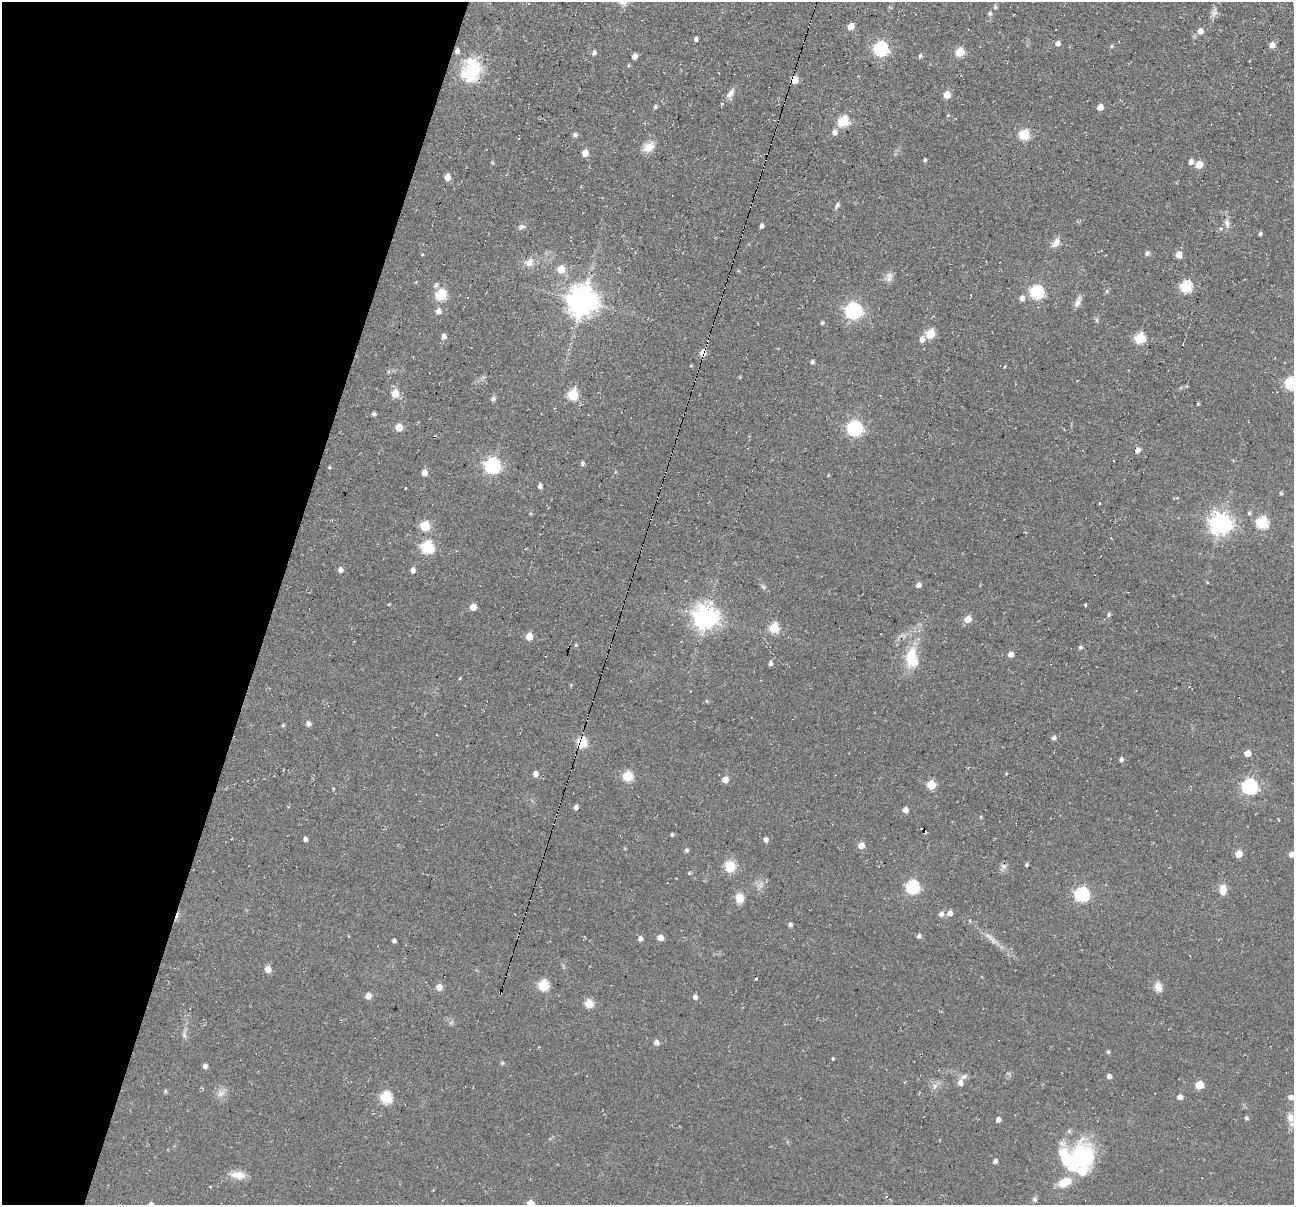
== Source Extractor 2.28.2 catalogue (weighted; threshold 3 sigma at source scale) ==
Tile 9 of 4 x 4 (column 1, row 3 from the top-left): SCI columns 7-1298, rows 1366-2568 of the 5174 x 5222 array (HDU 1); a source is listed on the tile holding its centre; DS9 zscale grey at full resolution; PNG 1296 x 1207 px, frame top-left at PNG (2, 2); no overlay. Shown black and unused: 21% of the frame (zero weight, under 2 of 3 exposures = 2% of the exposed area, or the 3 px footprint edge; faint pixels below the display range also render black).
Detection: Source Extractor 2.28.2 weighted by HDU 2 'WHT'; one run over the whole footprint, this tile lists its part. Background 0.0471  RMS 0.008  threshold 0.0362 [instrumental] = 3 sigma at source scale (4.5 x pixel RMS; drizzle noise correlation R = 1.50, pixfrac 1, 0.05/0.05 arcsec/px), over >= 5 px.
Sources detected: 179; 1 too faint to see at this stretch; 1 inside a brighter object's white glare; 4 cosmic-ray / hot-pixel residue — not listed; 6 inside a brighter listed object's ellipse — not listed separately; the other 167 listed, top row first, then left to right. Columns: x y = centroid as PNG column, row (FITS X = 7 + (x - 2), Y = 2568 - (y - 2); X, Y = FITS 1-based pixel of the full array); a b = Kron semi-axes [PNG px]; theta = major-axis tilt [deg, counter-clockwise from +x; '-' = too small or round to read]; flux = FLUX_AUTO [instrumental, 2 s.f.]
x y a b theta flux
995 7 6 5 - 1.8
1214 12 16 8 76 4.4
989 13 5 5 - 1.9
851 26 5 5 - 10
1200 31 6 6 - 5.9
696 39 4 4 - 1.7
1057 43 5 4 - 4
1272 45 5 5 - 5.9
1112 46 5 4 - 1.2
881 49 7 6 - 150
960 52 5 5 - 29
594 53 6 4 62 3
634 56 5 4 - 5.8
920 56 5 5 - 1.7
471 70 30 22 73 43
794 80 5 5 - 17
730 94 15 7 62 4.9
947 95 5 5 - 14
655 107 5 4 - 1.5
1100 107 5 4 - 7.5
948 115 4 4 - 0.93
843 121 6 5 - 61
834 132 7 6 - 3.9
575 135 6 5 - 2.4
1024 135 6 5 - 56
648 147 16 11 30 9.3
585 153 5 5 - 10
925 160 4 3 - 1.3
492 162 6 3 -20 0.77
1191 162 7 5 79 3.2
1199 165 5 5 - 15
447 177 5 5 - 7.6
837 205 6 5 - 1.9
1227 223 13 7 -77 4.3
761 226 5 4 - 2.1
521 227 9 7 19 2.7
1221 228 3 3 - 4.7
1260 234 4 3 - 1.6
1056 243 11 7 58 6.8
1147 253 7 5 44 1.6
422 254 3 3 - 4.6
1179 255 6 6 - 8.5
529 262 14 10 53 6.8
561 269 6 5 - 17
889 277 14 9 88 4.5
436 285 7 6 - 2.7
1186 287 6 5 - 75
1107 291 6 4 48 1.2
1037 292 6 6 - 120
441 295 6 5 - 55
1022 298 6 5 - 4.1
582 301 9 9 - 1300
1078 302 15 6 67 4.3
438 311 6 5 - 4.2
853 311 7 7 - 240
1097 320 7 4 -90 1.4
822 323 4 4 - 1.3
930 334 6 5 - 30
444 336 6 6 - 3.2
1139 338 6 6 - 55
922 339 7 6 - 4.5
703 353 5 5 - 10
812 362 4 4 - 2
1291 383 6 6 - 90
395 393 5 5 - 18
573 395 6 5 - 47
494 399 8 5 87 1.9
1198 404 4 3 - 0.92
374 414 5 4 - 1.7
399 427 5 5 - 15
854 428 7 6 - 180
1138 450 8 6 66 3.1
582 463 6 5 - 1.5
492 466 7 7 - 200
329 467 4 3 - 1
424 473 5 5 - 7.3
540 486 5 4 - 3.2
405 488 3 3 - 5.1
1249 513 5 4 - 1.4
1262 523 6 6 - 70
1220 524 8 8 - 580
425 526 6 5 - 36
427 547 6 6 - 84
340 570 5 5 - 4.1
412 570 5 4 - 4.1
918 585 5 5 - 3.5
763 587 7 5 -46 1.7
1085 605 4 3 - 4.3
473 607 5 5 - 8.4
1108 614 5 5 - 1.3
705 617 8 8 - 740
968 619 6 5 - 10
774 628 6 5 - 38
529 636 5 5 - 12
576 645 5 4 - 1.1
1080 647 5 4 - 1.6
1010 654 5 5 - 4.8
911 658 31 14 75 24
770 664 4 4 - 2.8
460 678 4 3 - 0.69
308 723 5 5 - 3.1
283 725 4 4 - 1.1
1053 738 6 5 - 2
582 742 6 6 - 45
1247 753 5 5 - 8.6
1121 759 4 4 - 2.3
535 774 5 5 - 4.5
1006 774 4 3 - 0.72
627 776 6 5 - 41
725 779 5 5 - 7.4
931 785 5 5 - 24
1250 786 7 7 - 200
333 788 3 3 - 0.97
576 807 5 4 - 2.5
905 810 5 4 - 5
672 834 4 3 - 1.2
305 839 4 4 - 2.8
765 840 5 5 - 3.3
861 845 5 5 - 8.1
687 850 6 4 -15 1.5
1238 854 5 4 - 15
1291 854 5 5 - 4.2
1026 865 4 3 - 1.4
730 866 11 10 - 16
912 887 6 6 - 110
1223 890 13 9 -89 7.7
1082 894 7 6 - 140
739 898 11 9 -86 9.4
950 913 6 6 - 4.4
941 914 6 5 - 3.4
790 925 4 4 - 2.4
919 936 5 4 - 2.2
988 936 25 5 -37 7.3
660 937 5 5 - 6.7
640 938 6 5 - 2.8
394 941 4 3 - 2.1
268 969 5 5 - 8.9
756 979 3 3 - 1.4
543 985 6 6 - 49
439 987 5 5 - 8.1
1158 987 12 8 -75 6.2
368 996 6 5 - 5.9
695 997 5 5 - 3.1
589 1004 5 5 - 21
656 1042 5 5 - 3.9
1108 1052 4 4 - 1.4
833 1058 3 3 - 1
502 1063 6 4 72 0.93
205 1066 4 4 - 2.9
1109 1076 5 5 - 2.9
964 1077 11 6 32 2.6
960 1083 7 6 - 4.6
1199 1085 5 5 - 19
165 1091 5 4 - 1.1
221 1093 12 9 37 4.9
386 1097 6 6 - 62
1180 1097 5 4 - 5.1
1291 1097 5 5 - 3.4
1246 1118 6 4 -68 1.2
1291 1118 18 8 -77 7.5
998 1119 5 4 - 3.5
1081 1158 38 30 67 74
995 1161 4 4 - 2.7
238 1175 18 9 -5 9.9
1034 1199 7 6 - 1.9
530 1203 5 5 - 10
151 1204 5 4 - 2.1
Overlapping masked pixels (flux is a lower limit): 3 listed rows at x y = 794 80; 703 353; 582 742
Isophote crosses this tile's border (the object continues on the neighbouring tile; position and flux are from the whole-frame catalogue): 4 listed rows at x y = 1291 383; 1291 854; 530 1203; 151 1204